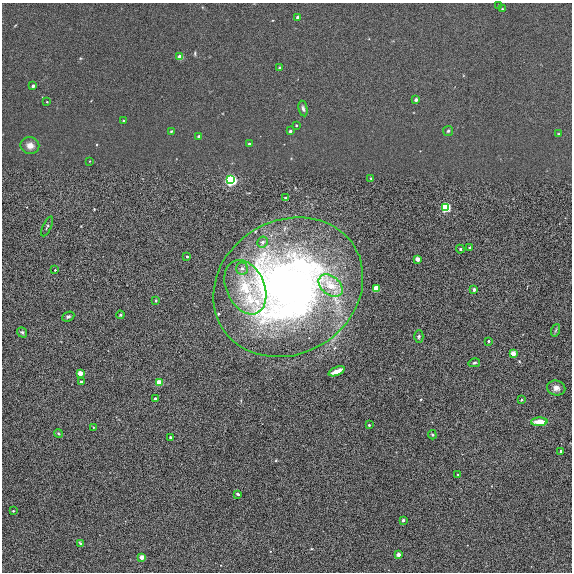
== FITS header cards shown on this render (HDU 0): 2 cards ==
NAXIS1  =                  570
NAXIS2  =                  570

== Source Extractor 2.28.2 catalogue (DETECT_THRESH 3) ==
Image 570 x 570 px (HDU 0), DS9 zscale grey, 1 PNG px = 1 image px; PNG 574 x 574 px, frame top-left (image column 1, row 570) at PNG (2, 3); each listed source drawn as its Kron ellipse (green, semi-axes under 4 px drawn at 4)
Background 0.00323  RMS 0.086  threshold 0.257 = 3 sigma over >= 5 px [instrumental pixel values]
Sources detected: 66; all 66 listed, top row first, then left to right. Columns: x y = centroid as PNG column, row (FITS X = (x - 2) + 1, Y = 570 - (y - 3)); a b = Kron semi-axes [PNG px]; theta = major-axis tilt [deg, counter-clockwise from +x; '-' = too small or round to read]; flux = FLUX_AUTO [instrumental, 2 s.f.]
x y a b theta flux
499 5 3 2 - 6.3
502 9 3 2 - 4
298 17 3 3 - 36
180 57 4 3 - 100
280 68 4 3 - 5.4
33 86 3 3 - 21
416 100 3 3 - 21
47 102 3 2 - 3.4
303 109 8 4 -79 13
123 121 3 2 - 5.1
296 125 3 2 - 5.9
171 131 4 3 - 4.7
290 131 3 3 - 16
448 131 5 5 - 8.3
558 134 3 3 - 5.4
199 136 3 3 - 21
249 144 3 3 - 9
30 145 9 8 - 35
90 161 3 2 - 3.7
371 178 3 2 - 4.6
231 180 4 4 - 1900
286 198 3 3 - 22
446 207 4 4 - 780
47 226 11 3 64 7.2
262 242 6 5 - 27
470 247 3 3 - 13
460 249 4 4 - 5.4
187 257 3 3 - 8.7
417 259 3 3 - 84
242 268 6 6 - 21
55 270 3 2 - 6.1
331 286 14 9 -40 110
245 287 28 19 -66 220
288 287 78 66 32 3700
376 289 4 3 - 270
474 290 3 3 - 29
156 300 3 3 - 7.5
120 315 4 4 - 6.2
68 317 6 4 25 8.8
556 330 6 4 70 8.1
22 332 5 4 - 9.6
419 336 6 4 87 8.8
489 341 3 3 - 13
513 353 3 3 - 100
474 363 6 4 13 8.1
337 371 8 4 22 48
80 373 3 3 - 110
81 382 3 3 - 14
159 382 4 3 - 160
556 388 9 7 -14 26
155 399 3 3 - 24
522 400 3 3 - 8.9
539 422 8 4 2 81
369 425 3 3 - 9.2
93 427 2 2 - 3.3
58 433 4 3 - 5.7
432 435 4 3 - 7.1
170 437 3 3 - 15
560 451 4 3 - 7.1
458 474 3 2 - 4.3
238 494 4 2 - 11
13 511 3 2 - 5.1
403 520 3 3 - 19
81 543 4 3 - 12
398 555 3 3 - 53
142 557 3 3 - 84